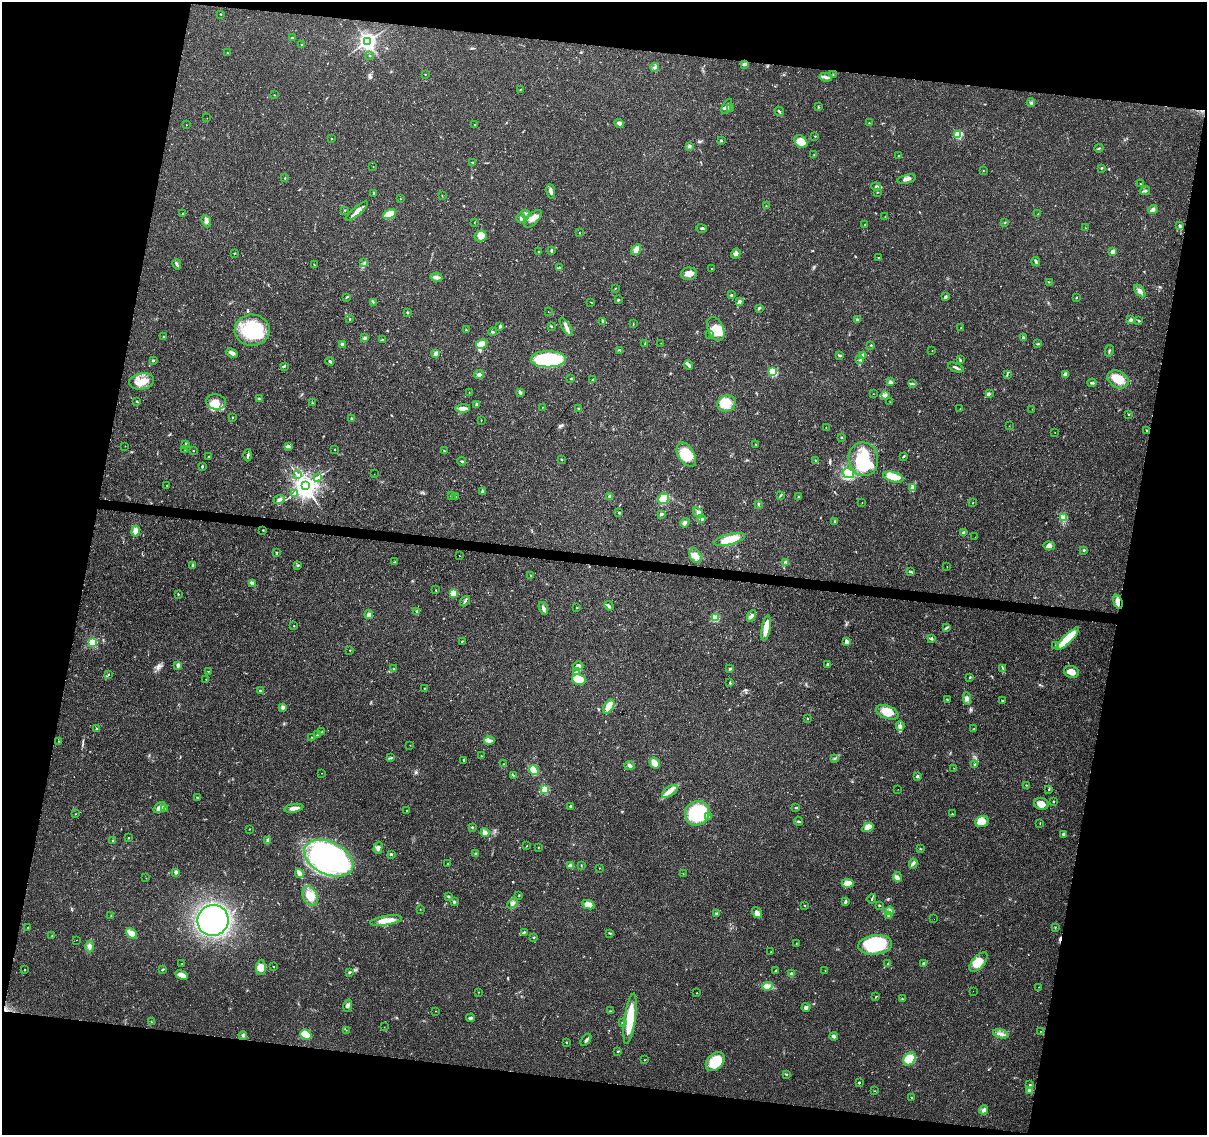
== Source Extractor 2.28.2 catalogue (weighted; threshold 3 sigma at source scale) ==
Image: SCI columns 3-4822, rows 228-4757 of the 4833 x 5042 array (HDU 1 of 3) = the unmasked area's bounding box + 8 px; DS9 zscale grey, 4 x 4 block average (1 PNG px = mean of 4 x 4 image px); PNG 1209 x 1137 px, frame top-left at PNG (2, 2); each listed source drawn as its Kron ellipse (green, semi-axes under 4 px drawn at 4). Shown black and unused: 24% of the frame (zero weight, under 3 of 4 exposures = <1% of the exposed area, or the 3 px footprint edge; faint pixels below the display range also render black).
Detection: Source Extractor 2.28.2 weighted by HDU 2 'WHT'. Background 0.024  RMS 0.002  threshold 0.00914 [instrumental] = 3 sigma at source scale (4.5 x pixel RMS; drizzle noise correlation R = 1.50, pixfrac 1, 0.0396/0.0396 arcsec/px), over >= 5 px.
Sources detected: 467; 3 inside a brighter object's white glare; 1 cosmic-ray / hot-pixel residue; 1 long thin detection or spike segment (spike, bleed or trail) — neither listed nor drawn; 4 coinciding with a brighter row at this scale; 31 inside a brighter listed object's ellipse — not listed separately; the other 427 listed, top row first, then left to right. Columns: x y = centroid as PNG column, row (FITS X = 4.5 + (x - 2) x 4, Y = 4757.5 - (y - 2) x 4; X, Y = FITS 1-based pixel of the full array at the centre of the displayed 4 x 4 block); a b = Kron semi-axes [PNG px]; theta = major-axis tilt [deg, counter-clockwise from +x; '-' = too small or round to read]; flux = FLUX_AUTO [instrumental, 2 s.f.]
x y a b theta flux
221 14 3 2 - 0.63
292 38 2 2 - 3
367 41 3 3 - 510
302 45 2 2 - 0.49
227 53 2 2 - 0.55
370 56 2 2 - 0.58
745 64 3 2 - 4.1
655 67 4 2 - 2.1
425 74 2 2 - 0.57
833 75 3 2 - 0.63
826 77 6 3 -10 3.5
520 89 2 2 - 0.54
274 95 2 2 - 0.35
1031 103 4 2 - 1.8
727 106 8 3 63 4.3
818 107 3 2 - 0.99
730 108 2 2 - 0.58
779 111 5 2 - 1.6
207 118 2 2 - 0.77
869 122 2 2 - 0.53
619 123 5 4 - 3.8
186 125 2 2 - 0.62
474 125 2 2 - 0.64
958 134 2 2 - 73
815 136 2 2 - 0.7
331 139 2 2 - 0.48
721 140 3 2 - 1.3
801 142 7 5 -46 17
689 146 3 3 - 1.9
1099 148 4 2 - 1.5
814 155 2 2 - 0.37
899 156 2 2 - 0.57
472 163 3 2 - 1.3
373 166 2 2 - 0.3
1102 168 2 2 - 0.72
983 171 2 2 - 0.54
285 178 2 2 - 0.76
907 179 9 3 12 4.1
1140 184 2 2 - 0.34
876 186 5 3 - 2.6
551 191 7 3 -82 4.8
1145 191 5 2 - 1.8
877 192 2 2 - 0.43
374 194 4 2 - 1.7
442 196 2 2 - 0.54
400 199 2 2 - 0.5
766 206 2 2 - 0.63
1153 209 5 4 - 4.1
345 210 3 2 - 0.66
357 211 14 4 40 8.4
183 213 2 2 - 0.62
389 214 7 4 25 20
525 214 2 2 - 0.75
1038 214 2 2 - 0.54
885 216 2 2 - 0.28
521 218 5 3 - 2.6
533 219 11 5 47 8.4
206 221 6 4 -69 4.2
474 222 2 2 - 0.54
1005 223 2 2 - 0.54
865 225 2 2 - 0.49
1180 226 3 3 - 2.4
702 228 5 2 - 1.7
1085 228 2 2 - 0.4
579 233 2 2 - 0.53
481 236 6 5 - 11
551 250 4 2 - 1.6
636 250 6 3 56 11
539 251 2 2 - 0.74
1112 252 2 2 - 10
234 253 3 2 - 0.59
736 253 5 4 - 4.5
879 258 2 2 - 0.62
364 262 2 2 - 0.57
1036 262 4 2 - 1.8
177 264 5 2 - 2.1
314 265 3 2 - 0.75
559 267 3 2 - 0.98
712 268 2 2 - 0.71
689 274 8 6 5 8.3
436 277 6 3 -10 4.3
1049 282 2 2 - 0.41
615 289 3 2 - 0.61
1140 291 7 3 -50 4.7
731 295 2 2 - 1.7
346 297 3 2 - 0.94
945 297 4 3 - 1.7
1076 297 2 2 - 0.97
618 300 3 2 - 1.4
739 301 4 3 - 2.9
373 302 2 2 - 0.83
591 302 2 2 - 0.42
759 308 2 2 - 0.81
548 312 2 2 - 0.25
407 313 3 2 - 1.1
350 319 3 2 - 0.7
857 319 3 2 - 1.5
1131 320 4 3 - 3.5
1139 320 2 2 - 0.76
603 321 4 3 - 2.1
633 324 3 2 - 0.43
500 326 3 3 - 1.8
551 326 2 2 - 0.87
566 327 10 3 -59 5.4
961 328 2 2 - 0.63
716 329 13 7 -66 19
252 330 17 15 -2 69
466 330 2 2 - 0.94
492 332 4 2 - 1.6
709 335 2 2 - 0.43
163 336 3 2 - 0.62
364 338 3 3 - 1.9
1023 338 2 2 - 4.2
382 340 3 2 - 1.5
661 343 2 2 - 0.22
342 344 3 3 - 2.1
482 344 6 4 29 11
645 344 4 2 - 0.68
1038 344 2 2 - 0.72
871 345 3 2 - 0.75
620 350 3 2 - 1.1
932 350 2 2 - 0.28
1109 351 6 2 78 1.4
232 353 6 3 -28 4.5
436 353 4 3 - 4.1
839 355 2 2 - 0.54
863 355 3 3 - 3.6
548 359 17 8 0 100
860 360 3 2 - 1.4
960 360 3 2 - 1.4
153 361 2 2 - 0.67
330 361 4 2 - 2
689 365 5 2 - 2.6
284 366 4 2 - 1.4
956 367 8 2 -23 3.2
773 372 2 2 - 98
1007 374 3 2 - 0.8
1065 374 2 2 - 10
479 375 5 3 - 3
571 378 3 2 - 0.76
1118 379 11 8 -30 21
593 380 2 2 - 0.72
141 381 12 8 10 17
890 382 2 2 - 11
1092 383 4 2 - 1.7
912 384 2 2 - 0.7
469 392 2 2 - 0.47
521 393 4 2 - 1.6
873 394 2 2 - 0.24
989 394 3 2 - 1.2
886 395 3 3 - 1.8
259 399 3 2 - 1.7
137 402 3 2 - 1.1
216 402 10 7 -9 12
890 402 2 2 - 0.39
312 403 2 2 - 0.65
726 403 9 7 27 19
476 404 2 2 - 1.9
542 407 2 2 - 0.48
463 408 7 3 2 7.6
579 409 3 2 - 1.4
960 409 2 2 - 0.47
1032 409 2 2 - 0.18
1129 415 2 2 - 0.58
232 417 2 2 - 2.1
352 419 3 2 - 1.2
481 420 2 2 - 0.5
1009 426 2 2 - 0.35
826 427 2 2 - 0.52
1147 430 3 2 - 1
1055 432 2 2 - 0.27
842 437 3 2 - 0.85
185 444 3 2 - 0.79
756 444 2 2 - 0.5
125 446 2 2 - 0.3
288 446 4 3 - 2.5
334 449 2 2 - 0.52
185 450 2 2 - 0.29
193 451 2 2 - 0.84
444 451 2 2 - 1.4
248 455 6 2 88 2.2
686 455 13 8 -58 30
209 456 2 2 - 0.5
903 456 3 2 - 1.2
863 459 17 14 -77 71
561 460 3 2 - 0.62
461 461 4 2 - 1.5
816 461 2 2 - 0.72
202 466 3 2 - 1.6
848 473 6 5 - 28
374 474 2 2 - 0.29
297 475 3 2 - 1.5
318 477 2 2 - 0.65
893 477 11 5 -15 24
167 486 2 2 - 0.6
305 486 3 3 - 1400
913 487 4 3 - 2.3
482 491 3 2 - 1.9
294 494 2 2 - 0.98
451 495 3 2 - 0.64
781 495 3 2 - 0.8
610 496 2 2 - 8.7
456 497 2 2 - 0.31
798 497 2 2 - 2.5
279 499 6 3 22 2.6
663 499 6 4 35 16
862 503 2 2 - 0.42
973 503 2 2 - 0.61
758 504 3 2 - 1.7
619 513 3 2 - 0.92
698 513 6 3 -55 3.3
661 514 4 2 - 1.7
1063 518 3 2 - 1.6
702 519 2 2 - 3.7
835 522 3 2 - 1.4
685 523 5 3 - 2.8
263 530 2 2 - 0.66
135 531 5 4 - 7.4
963 533 3 2 - 4.3
975 537 2 2 - 0.18
730 539 16 5 15 25
1049 546 6 4 -4 5.1
1084 550 3 3 - 1.3
276 553 3 2 - 1.4
460 556 2 2 - 0.9
695 556 8 5 -62 8.6
395 562 3 2 - 1.1
785 562 3 2 - 1.2
193 565 3 2 - 0.92
298 565 3 2 - 1.3
947 566 2 2 - 0.31
910 571 3 2 - 1.4
531 576 2 2 - 0.63
252 583 4 2 - 4.1
436 590 2 2 - 0.64
453 593 3 2 - 11
178 594 3 2 - 0.9
465 601 5 2 - 1.9
1118 602 7 4 -72 6.4
609 606 5 2 - 2.2
543 608 6 3 -69 3.4
577 608 2 2 - 0.44
417 612 4 2 - 1.6
369 615 4 4 - 3.6
751 616 6 3 63 2.8
715 618 2 2 - 56
294 626 3 2 - 0.47
766 628 12 4 80 15
947 628 3 2 - 1.1
931 639 4 2 - 1.6
1067 639 15 4 45 44
462 641 2 2 - 0.67
92 642 2 2 - 120
847 642 2 2 - 15
1056 645 2 2 - 0.83
350 651 2 2 - 0.42
828 664 2 2 - 4.5
178 665 4 3 - 2.1
578 666 5 4 - 4.3
1003 668 3 2 - 0.84
394 669 3 2 - 0.95
730 669 3 2 - 1.3
208 671 2 2 - 0.34
577 672 4 2 - 1.9
1072 672 7 6 - 11
108 674 2 2 - 1
970 677 3 2 - 0.98
579 679 7 5 -10 17
206 680 2 2 - 0.51
730 683 3 2 - 0.96
424 688 2 2 - 0.59
260 691 2 2 - 4.4
967 698 6 3 -84 3.5
947 700 3 2 - 1
1002 701 2 2 - 3.1
283 707 2 2 - 15
609 707 8 4 60 19
887 712 11 6 -21 18
807 719 2 2 - 0.63
900 726 5 4 - 3.6
974 728 2 2 - 0.36
97 729 2 2 - 1.3
322 732 3 2 - 1
317 735 2 2 - 0.75
311 737 2 2 - 0.38
59 741 2 2 - 0.63
489 741 5 4 - 6.1
410 745 2 2 - 0.33
481 756 2 2 - 0.59
391 758 3 2 - 1.1
835 758 3 2 - 1
464 760 4 2 - 1.8
655 763 6 4 -58 9.9
504 764 2 2 - 0.83
975 764 3 2 - 1.1
629 766 5 3 - 3.1
954 768 2 2 - 0.28
534 770 5 4 - 19
322 773 2 2 - 0.31
513 775 3 2 - 0.87
917 776 4 3 - 1.7
1026 785 2 2 - 0.44
898 789 2 2 - 0.23
1049 789 3 2 - 0.76
545 790 2 2 - 64
670 791 9 4 36 8.2
197 798 2 2 - 4.2
1053 801 2 2 - 0.66
1041 804 7 6 - 8.3
570 806 3 2 - 1.6
159 807 7 3 38 10
164 808 3 2 - 1.5
294 808 9 3 10 7.1
796 808 3 2 - 1.1
407 810 2 2 - 0.31
697 813 13 12 - 81
75 814 2 2 - 0.47
952 814 2 2 - 0.83
708 817 2 2 - 1.6
798 821 4 2 - 1.7
982 822 7 5 20 13
1040 823 2 2 - 0.47
472 827 3 2 - 1.1
868 827 6 4 29 19
249 829 2 2 - 0.51
485 833 4 4 - 6.1
1063 834 2 2 - 3.3
129 837 2 2 - 0.4
113 840 2 2 - 0.82
268 840 3 2 - 6.6
527 846 2 2 - 0.35
538 847 2 2 - 0.49
378 848 6 3 73 3.5
920 849 2 2 - 0.41
391 854 3 2 - 0.98
476 854 3 2 - 0.95
329 858 26 16 -26 160
448 864 2 2 - 1
913 864 5 3 - 2.6
581 865 2 2 - 0.5
571 866 4 3 - 9.1
599 868 2 2 - 0.44
176 872 2 2 - 13
299 874 5 2 - 14
683 874 2 2 - 0.41
897 877 5 3 - 2.9
146 878 2 2 - 0.26
848 883 6 3 -1 14
519 895 2 2 - 0.54
310 896 10 7 -66 14
448 896 3 2 - 1.4
872 899 5 2 - 1.3
454 902 2 2 - 6
845 902 4 2 - 1.9
512 903 6 3 43 2.9
588 905 6 3 -23 16
879 905 2 2 - 2
805 906 2 2 - 0.39
420 909 2 2 - 0.33
890 911 4 3 - 3.2
717 913 2 2 - 0.57
757 913 6 4 -57 7.4
889 915 2 2 - 0.61
111 916 3 2 - 0.87
934 919 2 2 - 0.29
213 920 15 15 - 290
386 921 16 4 9 17
1055 927 2 2 - 0.35
28 928 2 2 - 3
524 932 3 2 - 1.5
131 933 6 4 -40 12
610 933 3 2 - 0.99
52 936 3 2 - 0.99
533 937 3 2 - 0.93
76 940 2 2 - 0.23
796 944 2 2 - 0.56
875 945 17 10 6 82
89 946 6 3 89 4.7
771 952 2 2 - 0.39
978 962 12 6 49 15
888 963 2 2 - 0.82
924 963 4 2 - 2.4
182 964 2 2 - 0.42
273 966 2 2 - 0.58
261 967 7 5 87 11
162 969 2 2 - 0.69
24 970 2 2 - 0.6
825 970 2 2 - 0.26
775 971 4 2 - 0.94
349 972 3 2 - 1.2
792 974 2 2 - 13
182 975 6 3 -22 12
767 986 5 2 - 3.5
1038 987 2 2 - 0.27
973 991 2 2 - 0.43
478 992 2 2 - 0.45
696 993 2 2 - 0.36
876 997 2 2 - 0.5
902 999 3 2 - 0.89
348 1006 6 3 74 2.9
806 1007 4 4 - 2.6
436 1011 2 2 - 0.47
610 1011 2 2 - 0.52
470 1018 4 3 - 3
630 1019 25 5 82 45
151 1022 2 2 - 0.58
623 1022 4 2 - 1.8
384 1027 2 2 - 0.24
346 1030 2 2 - 0.32
1040 1031 2 2 - 0.31
1001 1034 8 3 -17 4.8
243 1035 4 3 - 2.5
306 1035 6 5 - 27
834 1036 4 3 - 3.6
586 1040 7 2 54 2.5
567 1043 2 2 - 0.75
618 1051 3 2 - 1
909 1059 7 5 56 23
644 1060 2 2 - 0.73
715 1062 11 7 47 42
786 1074 2 2 - 1.1
859 1083 2 2 - 3.1
1030 1085 2 2 - 1.1
1030 1090 2 2 - 25
875 1091 3 2 - 0.45
911 1097 2 2 - 0.54
984 1110 5 3 - 3.5
Overlapping masked pixels (flux is a lower limit): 1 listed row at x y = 1118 602
Diffuse or blended objects may show on this block-average render without a row.